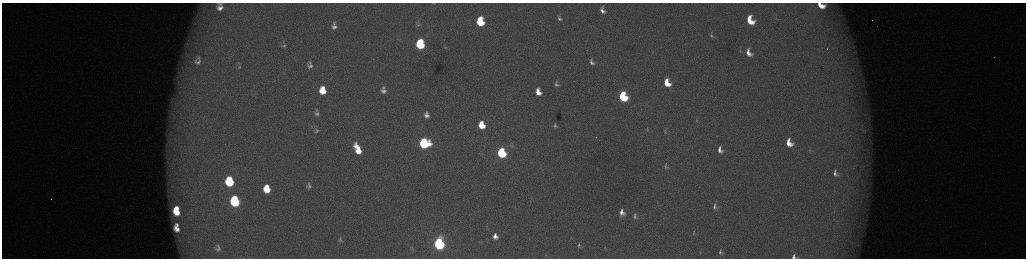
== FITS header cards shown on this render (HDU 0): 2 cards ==
NAXIS1  =                 2048 /fastest changing axis
NAXIS2  =                  512 /next to fastest changing axis

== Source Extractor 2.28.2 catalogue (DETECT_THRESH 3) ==
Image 2048 x 512 px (HDU 0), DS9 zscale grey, zoomed out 1/2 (1 PNG px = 2 x 2 image px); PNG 1028 x 260 px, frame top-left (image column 1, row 511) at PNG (2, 3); no overlay
Background 173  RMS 1.9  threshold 5.83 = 3 sigma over >= 5 px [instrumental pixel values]
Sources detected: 79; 6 cannot appear on this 1/2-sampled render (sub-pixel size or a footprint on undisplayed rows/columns) and are not listed; the other 73 listed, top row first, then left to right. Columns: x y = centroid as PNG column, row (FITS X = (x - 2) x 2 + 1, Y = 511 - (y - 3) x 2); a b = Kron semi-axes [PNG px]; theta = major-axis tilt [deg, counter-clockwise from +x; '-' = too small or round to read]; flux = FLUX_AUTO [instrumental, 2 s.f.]
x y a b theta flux
433 3 5 2 - 300
220 4 7 4 -17 1200
821 5 7 4 -24 6600
220 8 10 8 -20 4200
603 10 9 6 -70 3000
559 18 9 6 -62 2000
750 20 10 7 -66 13000
872 20 2 1 - 480
480 22 7 5 -79 23000
418 25 6 3 -9 550
334 26 11 8 -85 3500
230 29 2 1 - 270
712 35 9 5 -63 1400
187 44 8 3 -76 1200
420 44 7 6 - 37000
283 45 8 7 - 1400
445 48 4 3 - 280
740 51 6 4 -70 700
749 53 11 7 -64 5300
994 57 2 1 - 380
198 58 12 6 -66 3100
198 62 18 12 -43 8300
592 62 10 7 -67 2600
310 65 11 9 -85 3200
239 67 7 5 18 960
667 83 8 6 -67 10000
556 84 9 7 -64 1900
383 88 6 4 -71 900
323 90 7 6 - 11000
383 91 5 4 - 1800
538 92 6 5 - 5500
623 97 7 5 -69 42000
316 110 4 4 - 500
317 113 6 4 4 1100
426 115 8 6 -80 2600
696 120 8 3 -86 690
482 125 7 5 -77 12000
555 125 5 4 - 1100
316 130 5 5 - 920
647 130 7 4 -87 630
665 131 9 6 -84 1700
862 131 7 4 -59 880
424 143 7 7 - 60000
789 143 7 5 -63 6700
512 146 7 4 -18 880
357 149 11 5 -65 11000
720 150 9 7 -67 3500
810 150 6 3 90 470
502 153 7 5 -72 52000
666 166 10 7 -68 1700
835 173 9 6 -70 2400
229 181 8 6 -81 36000
309 186 5 4 - 1300
267 189 7 6 - 11000
235 201 8 6 -80 63000
715 206 9 6 -81 2000
177 208 4 3 - 4200
177 212 7 5 -39 10000
622 213 6 5 - 3200
635 216 8 5 -78 1600
177 225 4 3 - 1400
177 229 7 4 -48 4100
694 233 8 4 77 820
495 236 6 5 - 3100
341 240 9 3 -65 750
439 244 7 5 -80 130000
579 245 5 3 - 790
218 248 9 6 -80 1800
605 248 4 3 - 280
411 249 7 3 -2 460
720 252 6 5 - 1300
545 255 3 3 - 230
794 256 6 5 - 2000
At the frame edge (FLAGS 8, measured only in part): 3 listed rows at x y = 433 3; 821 5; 794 256
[6 sub-pixel or undisplayed-footprint detections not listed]